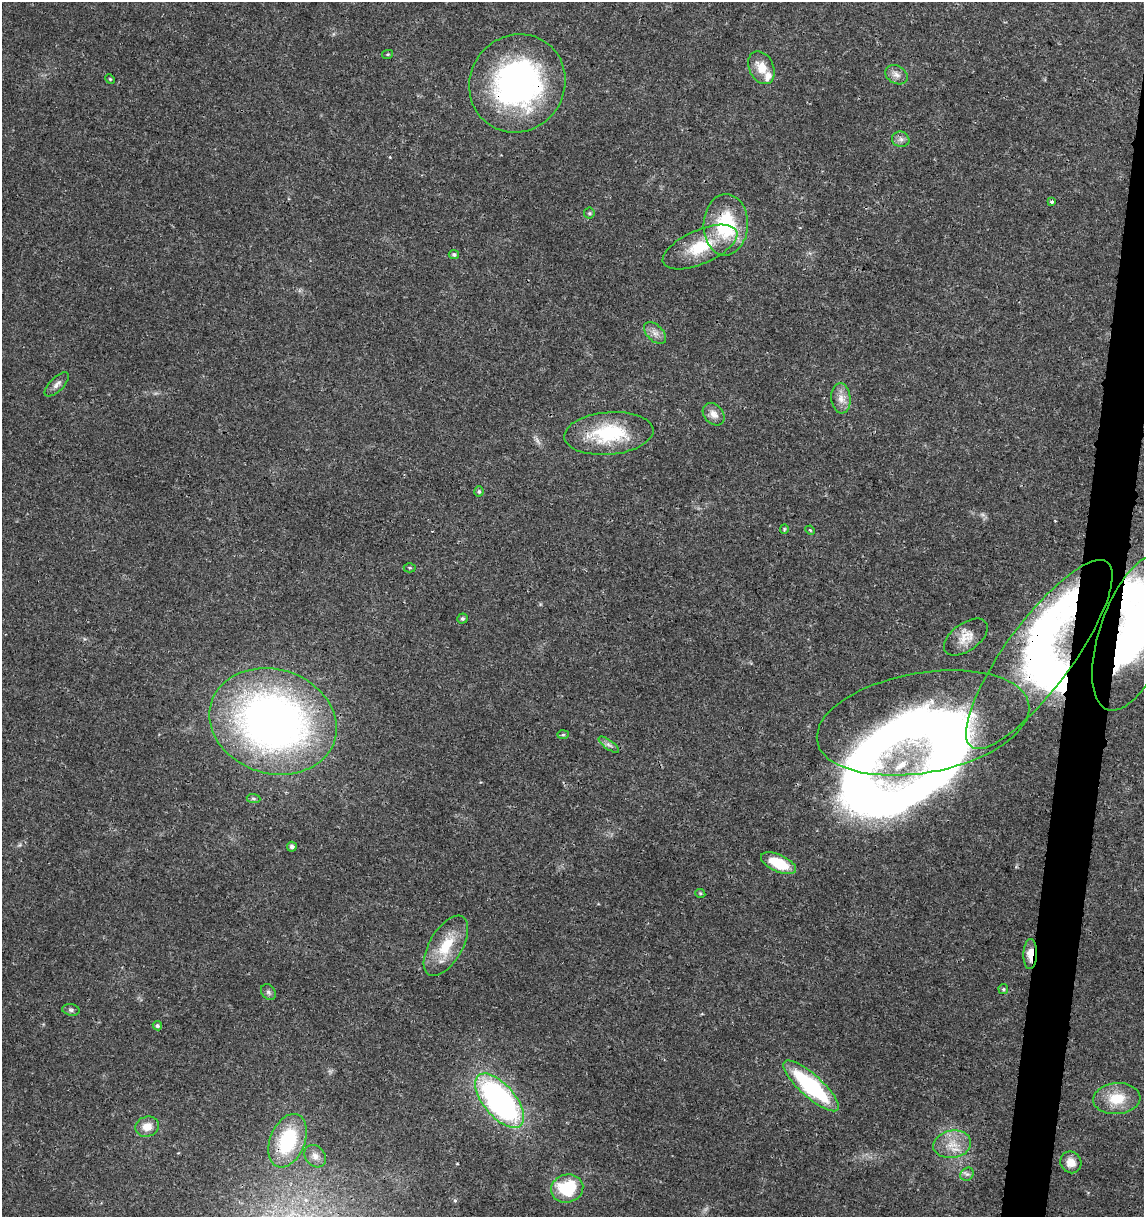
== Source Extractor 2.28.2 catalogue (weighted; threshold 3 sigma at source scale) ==
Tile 10 of 4 x 4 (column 2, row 3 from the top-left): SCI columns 1369-2510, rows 1226-2440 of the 5079 x 4871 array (HDU 1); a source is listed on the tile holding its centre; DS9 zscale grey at full resolution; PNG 1146 x 1219 px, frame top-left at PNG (2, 2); each listed source drawn as its Kron ellipse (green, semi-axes under 4 px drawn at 4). Shown black and unused: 3% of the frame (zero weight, under 3 of 4 exposures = <1% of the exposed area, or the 3 px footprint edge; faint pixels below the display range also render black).
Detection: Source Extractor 2.28.2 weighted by HDU 2 'WHT'; one run over the whole footprint, this tile lists its part. Background 0.0189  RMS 0.0018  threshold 0.00805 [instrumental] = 3 sigma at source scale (4.5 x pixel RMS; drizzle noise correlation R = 1.50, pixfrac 1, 0.0396/0.0396 arcsec/px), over >= 5 px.
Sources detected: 57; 4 inside a brighter object's white glare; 1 cosmic-ray / hot-pixel residue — neither listed nor drawn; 4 inside a brighter listed object's ellipse — not listed separately; the other 48 listed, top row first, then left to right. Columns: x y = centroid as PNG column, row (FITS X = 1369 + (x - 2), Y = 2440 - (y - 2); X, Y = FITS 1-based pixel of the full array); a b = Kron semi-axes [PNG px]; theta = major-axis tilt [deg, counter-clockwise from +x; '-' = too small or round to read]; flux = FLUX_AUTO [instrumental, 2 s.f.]
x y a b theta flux
388 54 5 4 - 0.23
761 68 17 12 -63 3
896 75 12 9 -30 1.1
110 79 5 4 - 0.21
517 83 50 47 56 50
901 139 9 7 -18 0.72
1052 202 3 3 - 0.53
589 213 5 5 - 0.26
726 225 30 22 88 13
700 247 40 17 23 7.7
454 254 5 4 - 0.38
655 333 13 8 -44 1.2
57 384 15 7 45 0.93
841 398 15 9 -85 1.7
714 414 12 9 -48 1.4
609 433 44 21 5 13
479 491 5 4 - 0.32
784 529 5 4 - 0.21
810 530 5 3 - 0.2
410 568 6 4 -1 0.28
462 619 5 5 - 0.36
1135 632 82 34 71 58
966 637 25 14 36 2.6
1039 655 115 33 54 42
273 721 65 52 -17 100
923 723 107 50 10 77
563 735 6 4 2 0.25
609 745 12 4 -36 0.64
253 798 7 4 -6 0.33
292 847 5 5 - 0.63
778 863 19 8 -24 5.7
700 894 5 4 - 0.26
446 946 34 16 59 6.1
1030 954 15 7 88 2.3
1003 989 5 5 - 0.28
268 992 8 6 -52 0.49
71 1010 9 5 -10 0.46
157 1026 5 4 - 0.39
811 1086 36 11 -42 20
1117 1099 23 15 5 5
500 1101 33 16 -50 55
147 1127 12 10 16 2
288 1141 28 17 68 14
952 1144 19 13 10 3.3
315 1156 12 9 -52 1.2
1071 1162 11 10 - 2
967 1174 7 6 - 0.51
567 1188 16 14 14 9.3
Overlapping masked pixels (flux is a lower limit): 7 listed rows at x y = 517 83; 726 225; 609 433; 1135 632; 1039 655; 1030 954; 288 1141
Isophote crosses this tile's border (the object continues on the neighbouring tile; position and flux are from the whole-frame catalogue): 1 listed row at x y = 1135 632
Unlisted compact peaks at least as high as the median listed source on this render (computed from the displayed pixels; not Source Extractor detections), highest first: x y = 455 1200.